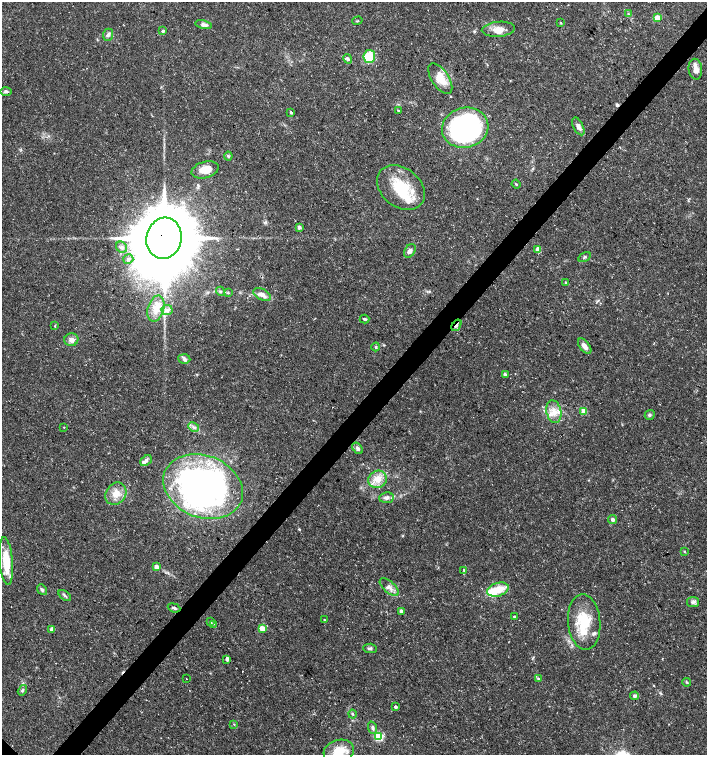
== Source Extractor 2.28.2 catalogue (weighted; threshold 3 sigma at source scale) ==
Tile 10 of 4 x 4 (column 2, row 3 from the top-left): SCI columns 1573-2981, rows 1513-3017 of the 6027 x 6026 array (HDU 1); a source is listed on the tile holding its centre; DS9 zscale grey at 2 x 2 block average (1 PNG px = mean of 2 x 2 image px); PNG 709 x 757 px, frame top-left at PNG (2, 2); each listed source drawn as its Kron ellipse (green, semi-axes under 4 px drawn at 4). Shown black and unused: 4% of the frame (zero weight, under 3 of 5 exposures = <1% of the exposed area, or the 3 px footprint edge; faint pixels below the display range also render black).
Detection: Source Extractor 2.28.2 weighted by HDU 2 'WHT'; one run over the whole footprint, this tile lists its part. Background 0.0289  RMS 0.0022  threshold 0.00999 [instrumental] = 3 sigma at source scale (4.5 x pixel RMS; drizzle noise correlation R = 1.50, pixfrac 1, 0.0396/0.0396 arcsec/px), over >= 5 px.
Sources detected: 100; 1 inside a brighter object's white glare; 5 cosmic-ray / hot-pixel residue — neither listed nor drawn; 9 inside a brighter listed object's ellipse — not listed separately; the other 85 listed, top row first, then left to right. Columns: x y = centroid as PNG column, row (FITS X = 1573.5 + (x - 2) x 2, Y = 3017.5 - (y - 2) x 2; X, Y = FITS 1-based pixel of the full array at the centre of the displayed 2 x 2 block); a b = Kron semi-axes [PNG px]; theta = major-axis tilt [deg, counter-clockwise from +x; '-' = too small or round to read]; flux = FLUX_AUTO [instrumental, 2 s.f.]
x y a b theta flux
628 14 4 3 - 0.65
657 18 3 3 - 12
357 21 5 2 - 0.48
561 23 3 2 - 0.35
203 25 8 4 -12 1.9
498 29 16 7 5 5.5
163 31 4 3 - 0.82
108 35 6 5 - 1.6
369 57 6 6 - 15
348 59 5 3 - 1
695 69 10 7 -83 3.3
440 79 17 8 -56 9.9
6 91 6 3 0 1.1
398 110 2 2 - 0.99
291 112 3 3 - 0.81
578 126 10 5 -62 2.4
465 128 23 20 16 140
228 156 4 3 - 0.79
205 170 14 8 16 7.5
516 184 4 2 - 0.5
401 187 26 19 -39 23
299 227 3 2 - 3
164 238 21 17 77 5300
121 247 6 5 - 1.7
538 249 3 3 - 5.6
410 251 7 5 57 2.3
585 257 7 3 30 0.83
128 259 5 4 - 1.1
566 283 4 4 - 0.61
220 291 5 2 - 0.57
228 293 3 3 - 0.43
262 295 9 5 -26 3.2
156 309 13 8 74 6.9
167 310 6 5 - 1.8
364 319 5 3 - 0.77
456 325 6 3 56 1.2
55 326 3 2 - 0.34
71 340 7 6 - 2.7
585 346 9 5 -51 2.7
376 347 4 3 - 0.69
184 359 6 4 -5 1.4
505 374 4 3 - 1
584 411 3 3 - 14
554 412 11 7 -77 5.4
650 415 5 5 - 1.1
64 427 3 2 - 0.27
194 427 6 4 -28 1.4
357 448 6 4 -54 1.4
146 461 6 4 39 1.4
377 479 9 8 - 6.6
203 487 41 31 -21 240
116 494 12 9 54 6.4
386 498 7 5 5 1.9
613 519 4 4 - 1.5
684 551 3 3 - 0.39
6 561 24 6 -85 15
156 567 3 3 - 5.9
464 570 3 2 - 0.49
389 587 12 5 -42 3
42 590 6 4 -51 1.1
498 590 11 6 19 9.1
65 596 7 3 -37 1.1
693 602 6 5 - 1.4
174 608 6 3 -22 1
401 611 3 3 - 2
514 617 2 2 - 0.84
324 620 2 2 - 0.41
210 622 4 3 - 0.52
584 622 28 16 -85 21
214 624 2 2 - 0.27
52 629 3 2 - 5.6
262 629 3 3 - 11
370 648 7 4 -4 1.1
227 659 4 3 - 2
186 679 2 2 - 0.44
538 679 4 3 - 0.63
687 682 4 3 - 0.64
22 690 5 3 - 0.79
635 696 4 4 - 1.4
395 707 3 2 - 1.8
352 714 4 3 - 0.78
234 724 3 3 - 0.39
373 728 6 4 -71 1.6
379 736 3 3 - 45
339 751 15 11 17 9.7
Overlapping masked pixels (flux is a lower limit): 2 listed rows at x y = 164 238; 456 325
Isophote crosses this tile's border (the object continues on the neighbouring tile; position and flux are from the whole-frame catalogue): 1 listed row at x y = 339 751
Diffuse or blended objects may show on this block-average render without a row.